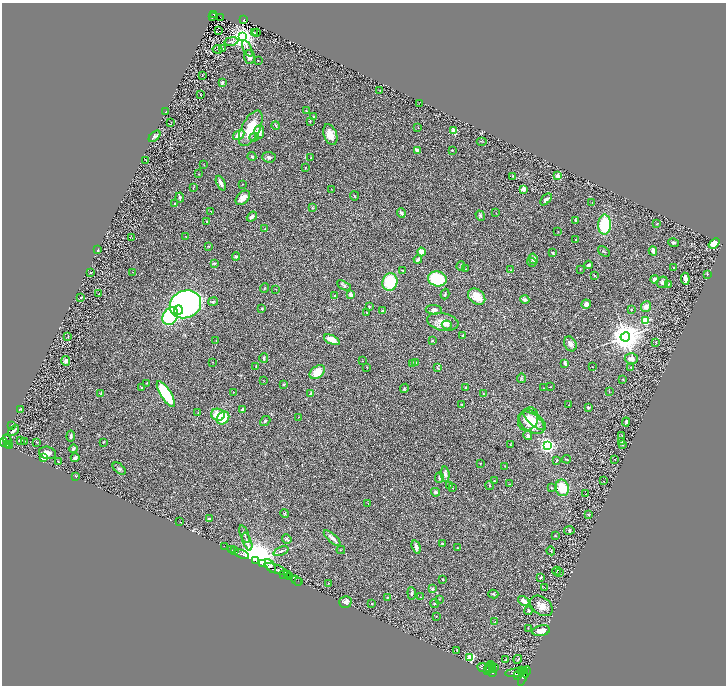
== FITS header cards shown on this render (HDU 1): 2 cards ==
NAXIS1  =                 1448
NAXIS2  =                 1367

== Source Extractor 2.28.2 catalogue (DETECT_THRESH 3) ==
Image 1448 x 1367 px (HDU 1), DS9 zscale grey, zoomed out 1/2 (1 PNG px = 2 x 2 image px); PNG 728 x 688 px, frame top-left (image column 1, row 1366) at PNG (2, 3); each listed source drawn as its Kron ellipse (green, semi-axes under 4 px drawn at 4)
Background 0.532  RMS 0.03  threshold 0.0896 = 3 sigma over >= 5 px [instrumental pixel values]
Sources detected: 323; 35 cannot appear on this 1/2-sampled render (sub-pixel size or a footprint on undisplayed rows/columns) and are neither listed nor drawn; the other 288 listed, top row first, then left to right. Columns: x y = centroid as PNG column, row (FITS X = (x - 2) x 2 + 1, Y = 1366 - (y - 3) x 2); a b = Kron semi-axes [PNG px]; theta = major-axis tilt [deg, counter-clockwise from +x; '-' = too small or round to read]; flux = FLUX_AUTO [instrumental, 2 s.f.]
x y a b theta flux
214 14 2 2 - 47
212 16 2 1 - 4
220 17 2 1 - 1.5
244 20 2 2 - 24
219 31 2 2 - 79
257 32 2 1 - 2.1
254 33 4 3 - 5
243 37 4 3 - 6200
231 41 7 4 10 12
223 48 3 2 - 3.1
247 48 8 3 -65 11
218 49 5 2 - 4.5
249 57 7 5 -72 19
258 60 2 1 - 2.9
202 76 3 2 - 1.9
222 83 3 2 - 9.7
380 91 3 1 - 2.4
200 95 2 1 - 2.8
419 103 2 1 - 1.3
306 110 3 2 - 3.1
165 112 2 2 - 2.5
314 117 4 2 - 5.3
310 121 4 2 - 3.9
171 122 3 2 - 3.2
276 125 4 2 - 4.7
418 127 2 1 - 1.5
251 128 19 9 63 170
454 131 2 2 - 220
259 132 7 5 85 28
239 135 6 4 34 55
330 135 11 6 -72 62
154 136 7 3 43 15
254 137 5 3 - 7.3
482 142 5 1 - 3.3
417 150 2 2 - 53
452 150 2 2 - 13
252 157 4 3 - 11
269 157 7 5 -5 12
311 158 2 1 - 1.8
146 160 2 1 - 1.5
204 165 3 3 - 2.9
305 168 3 2 - 2.5
199 174 2 2 - 2.1
513 176 3 2 - 2.7
558 176 4 3 - 30
221 183 8 3 -66 24
242 184 2 1 - 1.8
193 187 3 2 - 2.6
331 189 2 2 - 1.4
523 189 2 2 - 130
354 196 4 2 - 3.6
180 198 5 3 - 8.6
243 198 8 5 46 48
546 199 7 4 46 15
592 202 2 1 - 2.7
175 204 3 3 - 5
313 208 4 3 - 4.4
211 211 2 1 - 3.1
401 213 5 2 - 11
496 213 2 2 - 1.7
480 216 5 4 - 9
252 217 6 3 39 22
575 220 2 2 - 9.5
207 221 4 2 - 6.4
657 224 3 2 - 2.4
605 225 10 6 87 260
265 229 2 2 - 1.9
558 232 3 2 - 1.6
186 237 2 1 - 1.7
131 238 3 1 - 3
576 239 2 2 - 2.1
673 243 5 4 - 11
714 243 6 4 39 67
209 246 2 2 - 13
98 250 2 2 - 6.8
604 251 6 2 -35 5.6
653 251 4 2 - 29
422 252 4 3 - 64
553 253 4 2 - 6.3
236 256 4 3 - 9.9
418 259 4 3 - 18
533 259 5 4 - 19
532 262 5 3 - 6.2
214 263 4 3 - 7.1
589 265 4 3 - 13
461 266 5 3 - 5.5
674 267 3 2 - 3.1
466 269 2 2 - 5
580 269 2 2 - 2.7
403 270 3 2 - 6.7
510 270 2 2 - 2.5
132 272 2 1 - 1.6
90 273 2 2 - 2.4
707 274 3 2 - 3.8
594 275 3 2 - 5.1
437 279 9 7 -11 300
655 279 4 3 - 22
685 279 6 3 -84 34
390 282 9 7 74 240
663 282 6 5 - 20
668 284 4 2 - 4.4
344 286 7 4 -30 12
264 288 5 2 - 3.8
276 289 2 1 - 1.6
99 294 2 2 - 3.5
445 294 5 2 - 7.7
351 295 3 3 - 39
334 296 3 3 - 4.5
81 297 2 2 - 4.4
477 297 9 7 -41 94
525 300 4 4 - 19
213 302 5 3 - 8.2
185 304 16 13 21 2000
586 304 5 4 - 19
369 306 3 2 - 4.9
646 307 5 5 - 27
262 309 3 3 - 4.4
178 310 4 3 - 200
434 310 8 4 -3 14
631 310 3 3 - 5.4
383 311 3 2 - 5.3
367 313 3 2 - 3.3
170 316 9 7 58 820
645 321 3 3 - 460
443 322 16 8 -10 70
447 325 5 4 - 13
463 335 3 2 - 6.7
68 337 4 2 - 5.1
625 337 4 4 - 12000
332 340 8 4 -25 61
216 341 2 1 - 1.6
432 341 4 3 - 4.6
656 342 2 2 - 8.2
570 344 8 6 -60 24
264 358 5 3 - 8.7
631 359 6 5 - 34
66 361 5 4 - 16
362 361 2 1 - 2.9
213 362 3 2 - 2.1
415 363 3 2 - 5.7
565 363 4 3 - 9
412 364 2 2 - 4
256 367 2 2 - 2.6
367 367 3 2 - 3.1
592 367 3 2 - 2.1
631 367 3 2 - 3.8
437 368 4 2 - 3.7
317 372 8 5 38 94
521 378 5 2 - 4.1
623 379 3 2 - 4.2
263 380 3 2 - 2.3
147 383 3 2 - 4.5
284 384 2 2 - 17
550 387 2 2 - 2.5
141 388 2 2 - 13
404 388 5 3 - 4.7
466 388 3 3 - 10
543 388 2 2 - 2.9
233 392 2 1 - 1.7
609 392 4 2 - 2.9
311 393 4 3 - 8.6
484 393 3 2 - 2.8
101 394 2 2 - 15
166 394 15 5 -57 420
462 405 2 2 - 5
569 405 2 2 - 1.8
588 408 2 2 - 18
20 409 4 2 - 4.2
243 409 3 3 - 20
198 412 2 2 - 3.4
218 415 7 6 - 94
298 417 2 1 - 1.8
223 418 7 5 50 92
528 419 12 9 62 68
534 420 14 6 -40 54
265 421 6 3 41 6.9
626 422 4 3 - 7.9
531 423 15 8 -35 140
11 425 4 2 - 5.5
14 431 6 2 40 13
528 435 4 3 - 14
622 435 3 2 - 2.1
71 436 5 3 - 7.9
7 439 5 3 - 620
20 440 4 2 - 3.7
25 441 2 1 - 3.2
621 441 2 2 - 4.2
3 442 4 2 - 860
37 442 2 2 - 2.3
103 442 3 2 - 4.4
7 444 4 2 - 270
510 444 2 2 - 2.2
622 444 3 2 - 9.1
547 445 3 3 - 2200
9 446 3 2 - 190
73 449 4 3 - 8.6
47 453 8 6 -12 26
44 457 4 3 - 77
75 458 4 3 - 17
567 459 4 2 - 5.2
557 460 4 2 - 4.5
615 460 2 1 - 2.4
58 462 3 2 - 3.6
480 463 2 1 - 2.5
505 466 2 1 - 1.9
119 469 7 4 -42 15
445 474 8 4 -85 16
76 476 2 2 - 5.1
439 477 5 3 - 11
494 481 3 2 - 3.4
603 481 2 1 - 1.4
510 484 3 1 - 2.1
450 485 3 2 - 2.9
489 485 4 3 - 5.5
452 488 3 2 - 1.9
551 488 3 3 - 6.4
562 488 8 6 -79 130
435 492 4 4 - 16
585 494 3 2 - 3
368 503 3 2 - 3
285 514 4 4 - 6.9
588 515 3 2 - 2.8
209 518 4 3 - 8
180 522 2 1 - 21
569 530 5 4 - 8.7
244 534 9 2 -68 9.8
555 536 3 3 - 3.9
332 538 11 3 -41 26
287 539 5 3 - 7.8
247 542 9 3 -70 16
442 544 3 2 - 4.7
224 546 2 1 - 12
416 547 7 3 -73 23
457 548 3 2 - 2.8
232 550 2 1 - 15
341 550 4 2 - 3.6
234 551 2 1 - 38
281 551 8 3 22 9.7
551 551 4 2 - 3.7
242 554 7 2 -23 1100
255 560 4 2 - 140000
263 563 4 3 - 2600
270 566 8 2 -58 1000
276 569 12 3 -20 1900
557 571 4 2 - 4.7
560 573 2 2 - 1.6
284 574 3 2 - 680
287 575 2 1 - 570
289 577 4 2 - 590
541 577 3 2 - 8.5
443 579 2 2 - 2.8
296 581 6 1 -38 46
299 581 2 1 - 29
328 583 3 2 - 3
545 587 3 2 - 2.5
432 589 3 3 - 14
412 593 6 3 -86 8.6
493 594 5 3 - 6.7
388 597 3 3 - 4.9
421 597 4 3 - 5.6
439 599 3 2 - 2.8
524 601 6 3 -32 41
345 602 6 5 - 26
372 604 2 2 - 5.6
435 604 5 3 - 5.3
541 606 12 8 -37 60
529 611 4 3 - 12
436 616 2 2 - 1.9
495 622 3 2 - 3
528 628 2 1 - 1.4
541 631 9 5 12 52
457 650 2 2 - 3.1
470 658 3 3 - 400
518 659 4 2 - 3.6
505 660 2 2 - 7.2
490 666 5 3 - 2600
493 667 3 2 - 1500
494 667 3 2 - 1500
484 668 7 4 -12 6800
493 670 3 2 - 1600
521 670 2 2 - 1000
487 671 2 2 - 1800
523 672 4 2 - 1700
526 672 6 2 65 1300
492 673 3 2 - 1500
515 673 9 3 6 5800
518 675 3 3 - 2600
523 677 9 3 72 3200
At the frame edge (FLAGS 8, measured only in part): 1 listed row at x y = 3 442
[35 sub-pixel or undisplayed-footprint detections neither listed nor drawn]